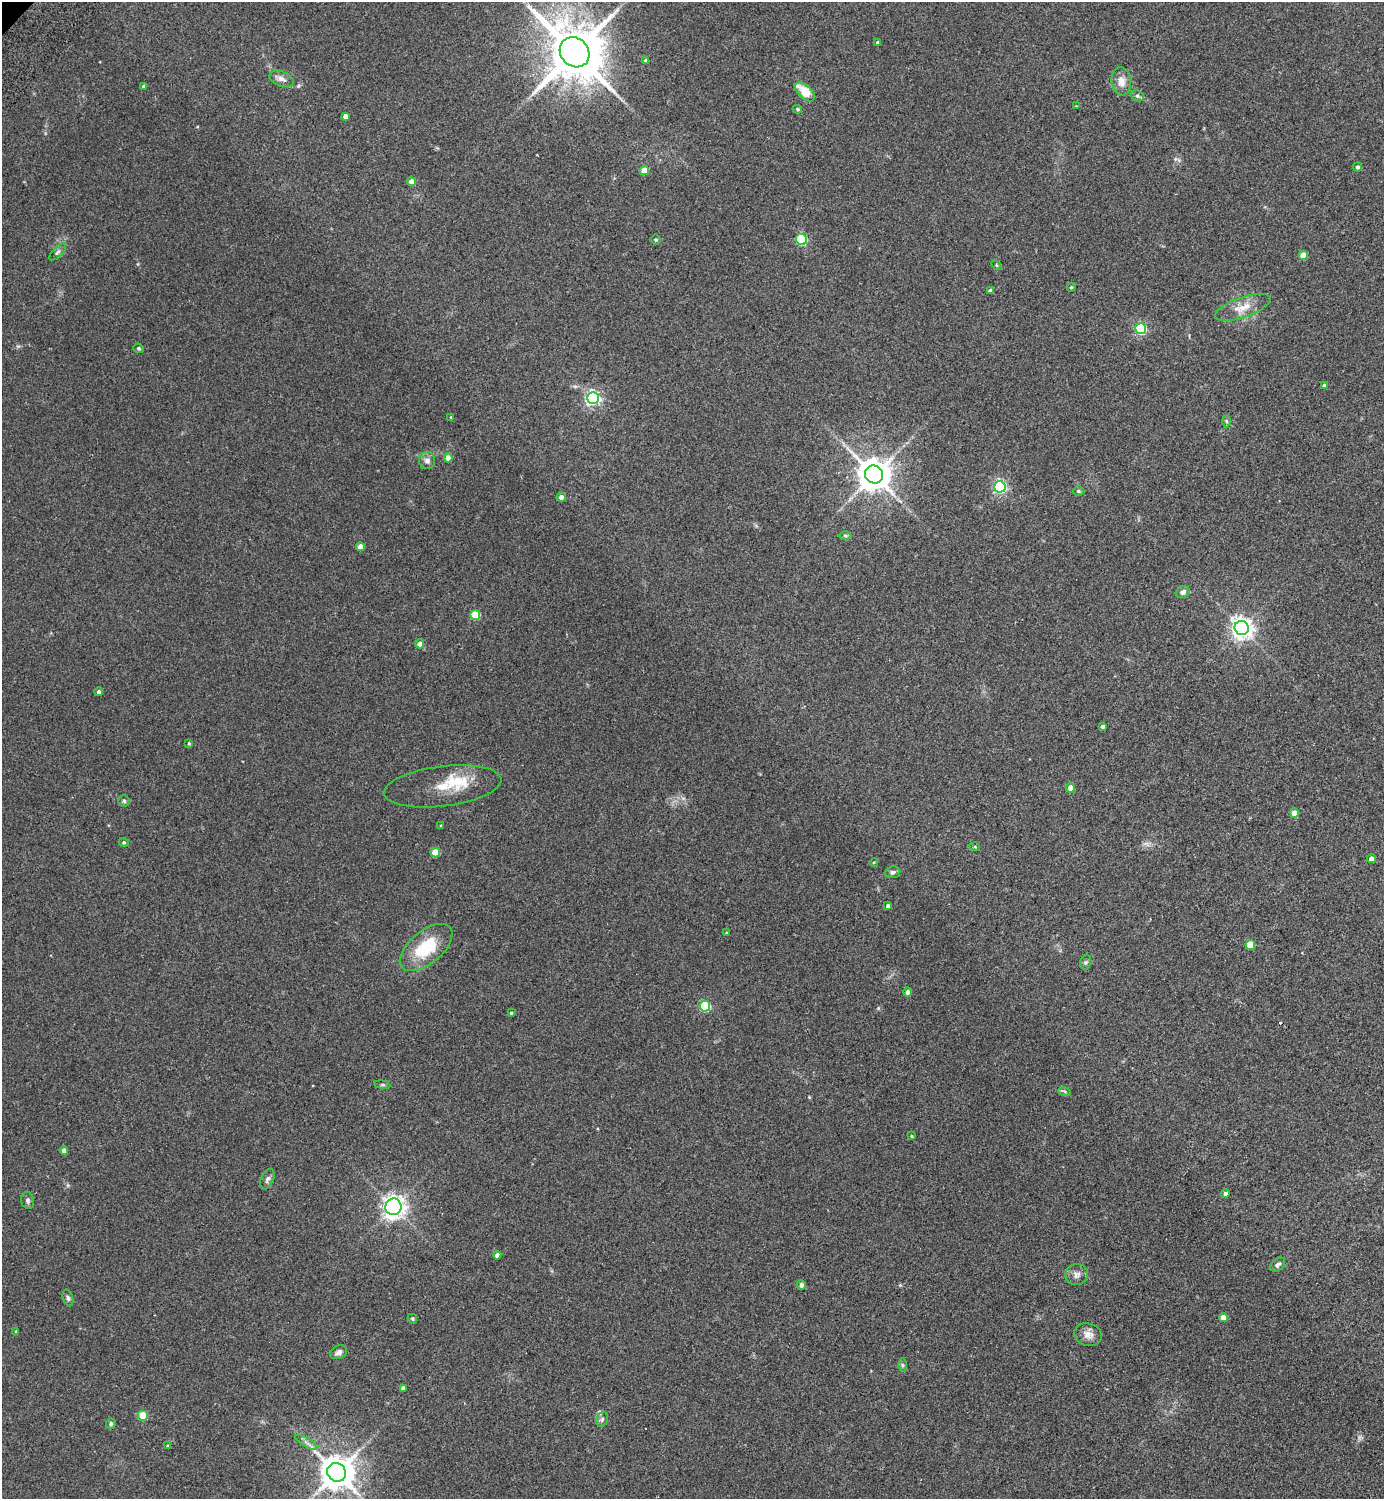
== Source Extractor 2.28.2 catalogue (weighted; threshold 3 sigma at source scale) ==
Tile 6 of 4 x 4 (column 2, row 2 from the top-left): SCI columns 1584-2965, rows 3036-4532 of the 6072 x 6072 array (HDU 1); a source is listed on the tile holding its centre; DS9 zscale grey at full resolution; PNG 1386 x 1501 px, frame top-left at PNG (2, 2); each listed source drawn as its Kron ellipse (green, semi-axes under 4 px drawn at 4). Shown black and unused: <1% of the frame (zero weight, under 2 of 3 exposures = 3% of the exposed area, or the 3 px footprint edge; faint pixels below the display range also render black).
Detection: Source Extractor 2.28.2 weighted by HDU 2 'WHT'; one run over the whole footprint, this tile lists its part. Background 0.0481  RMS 0.0088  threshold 0.0397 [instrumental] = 3 sigma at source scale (4.5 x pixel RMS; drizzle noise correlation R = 1.50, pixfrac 1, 0.05/0.05 arcsec/px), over >= 5 px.
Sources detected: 91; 1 cosmic-ray / hot-pixel residue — neither listed nor drawn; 2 inside a brighter listed object's ellipse — not listed separately; the other 88 listed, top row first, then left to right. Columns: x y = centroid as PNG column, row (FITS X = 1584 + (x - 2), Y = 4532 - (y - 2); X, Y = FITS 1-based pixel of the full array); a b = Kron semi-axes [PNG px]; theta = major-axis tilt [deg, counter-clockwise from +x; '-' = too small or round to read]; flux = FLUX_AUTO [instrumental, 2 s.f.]
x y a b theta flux
878 43 4 3 - 1.9
575 52 16 14 -48 6100
646 61 4 4 - 2.4
281 79 13 7 -21 4.3
1121 81 14 9 -83 7.6
143 86 4 3 - 1.3
805 92 12 6 -43 19
1137 96 7 5 -21 2
1076 106 2 2 - 0.46
797 109 4 3 - 1.2
345 116 4 4 - 4.5
1358 167 4 4 - 1.9
644 171 4 4 - 16
411 181 4 4 - 6.8
802 239 5 5 - 48
656 240 5 5 - 1.2
58 252 11 5 46 2
1303 255 4 4 - 15
996 265 5 4 - 1.1
1071 287 4 4 - 1.1
991 291 4 4 - 4.3
1243 307 29 10 19 12
1141 329 5 5 - 92
139 348 5 4 - 1.2
1324 386 4 4 - 2.5
593 398 6 6 - 200
451 417 3 3 - 0.88
1226 421 6 4 -89 1.3
448 458 4 4 - 8.6
427 461 8 8 - 4.2
874 475 9 8 - 1700
1000 487 6 5 - 130
1078 491 6 5 - 1.2
561 497 4 4 - 6.3
845 535 6 4 -1 1.3
361 547 4 4 - 8
1183 592 7 6 - 3.8
475 615 5 5 - 30
1242 628 7 7 - 570
420 644 4 4 - 6.8
99 692 4 4 - 2.4
1103 726 4 4 - 2.1
189 743 4 4 - 0.76
443 786 59 20 7 27
1070 788 4 4 - 10
124 801 5 5 - 1.4
1294 813 4 4 - 12
441 826 4 3 - 0.92
124 842 5 4 - 1.1
975 847 5 3 - 0.74
435 852 5 5 - 22
1372 859 4 4 - 4.9
874 862 4 3 - 0.8
893 872 8 6 7 2.1
888 906 4 4 - 2.2
726 933 4 3 - 1
1250 945 5 5 - 24
426 947 31 16 40 39
1086 962 7 5 72 1.5
908 992 4 4 - 3
705 1006 5 5 - 61
511 1013 3 3 - 1.1
382 1085 8 4 -8 1.4
1064 1091 6 4 -19 1.2
911 1136 4 3 - 0.84
64 1150 4 4 - 3
267 1179 11 6 66 2.9
1225 1194 4 4 - 2.6
28 1200 8 6 -79 2.2
393 1207 8 8 - 480
497 1255 4 4 - 4.4
1278 1265 8 6 38 2.4
1077 1274 11 10 - 4.6
801 1285 5 4 - 2.9
68 1298 8 5 -74 2
1223 1317 4 4 - 6.4
412 1319 5 4 - 0.97
16 1331 4 3 - 0.73
1088 1335 14 11 -15 6.9
339 1352 9 6 27 3.1
902 1365 6 4 -89 1.3
403 1388 4 4 - 3
143 1416 5 5 - 27
602 1419 7 5 69 2
111 1423 5 5 - 1.6
306 1442 12 3 -31 2.4
168 1446 4 3 - 1
337 1472 9 9 - 1900